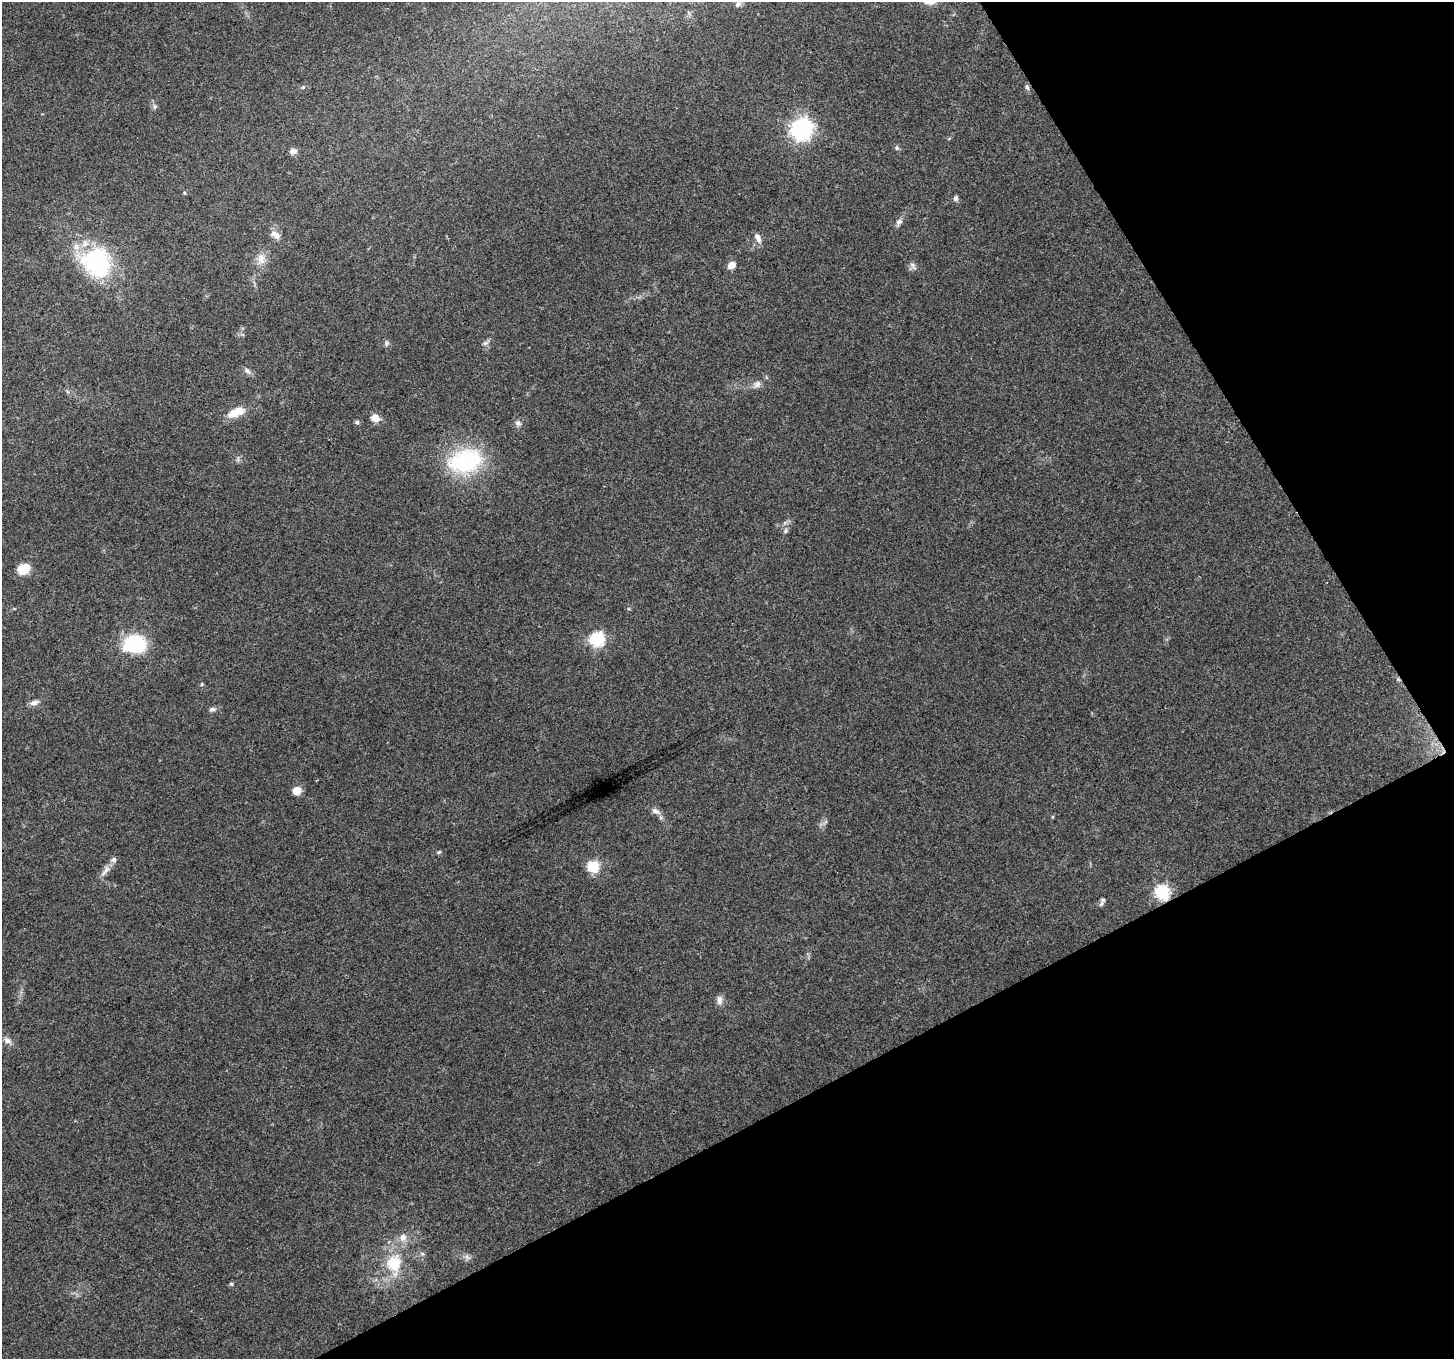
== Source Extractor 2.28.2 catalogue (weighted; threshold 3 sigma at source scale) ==
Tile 12 of 4 x 4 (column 4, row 3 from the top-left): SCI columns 4355-5806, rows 1466-2822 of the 5811 x 5704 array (HDU 1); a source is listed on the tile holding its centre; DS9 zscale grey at full resolution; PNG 1456 x 1361 px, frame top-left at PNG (2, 2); no overlay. Shown black and unused: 27% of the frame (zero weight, under 3 of 4 exposures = <1% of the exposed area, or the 3 px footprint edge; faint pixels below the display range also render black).
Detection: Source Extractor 2.28.2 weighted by HDU 2 'WHT'; one run over the whole footprint, this tile lists its part. Background 0.1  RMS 0.0054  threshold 0.0242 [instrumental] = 3 sigma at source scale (4.5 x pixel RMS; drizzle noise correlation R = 1.50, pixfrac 1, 0.0396/0.0396 arcsec/px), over >= 5 px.
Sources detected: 45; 1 cosmic-ray / hot-pixel residue — not listed; the other 44 listed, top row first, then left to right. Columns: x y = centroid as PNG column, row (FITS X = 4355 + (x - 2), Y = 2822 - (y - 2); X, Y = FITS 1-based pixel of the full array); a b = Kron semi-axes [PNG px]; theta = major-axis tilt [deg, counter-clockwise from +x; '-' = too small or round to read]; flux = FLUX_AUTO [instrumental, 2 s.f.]
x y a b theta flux
738 4 8 6 52 1.3
303 87 5 5 - 0.63
1027 87 9 5 -73 1.2
155 107 7 7 - 1.2
801 129 8 7 - 300
897 148 7 5 84 0.93
293 151 10 7 2 2.1
956 198 7 6 - 1.4
899 222 10 6 49 2
275 235 15 8 -31 3.3
758 238 13 6 -65 2.7
261 259 15 10 -85 4.8
97 262 33 30 -58 57
732 265 7 6 - 5
913 266 11 3 -61 1.3
386 343 8 4 82 1
485 343 8 5 20 1.3
247 371 10 6 -35 1.9
757 384 11 8 46 2.6
236 412 24 10 20 8.4
375 418 10 8 -19 4.8
357 422 6 5 - 0.96
518 423 8 7 - 1.8
465 461 31 21 13 58
786 531 7 6 - 1.3
24 569 7 6 - 21
597 639 7 6 - 85
135 644 22 16 4 37
202 684 5 4 - 0.62
34 702 12 6 21 2.4
212 709 9 6 12 1.5
297 791 5 5 - 15
656 811 12 7 -30 2.7
439 852 6 4 44 0.66
113 860 8 7 - 1.5
593 867 6 6 - 47
107 869 10 8 75 2.6
1162 892 7 6 - 86
1103 900 7 6 - 1.1
719 1000 13 7 -86 2.4
8 1041 10 7 -19 2.5
403 1237 10 9 - 3.3
394 1263 23 21 82 18
231 1284 5 4 - 0.7
Overlapping masked pixels (flux is a lower limit): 1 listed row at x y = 1162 892